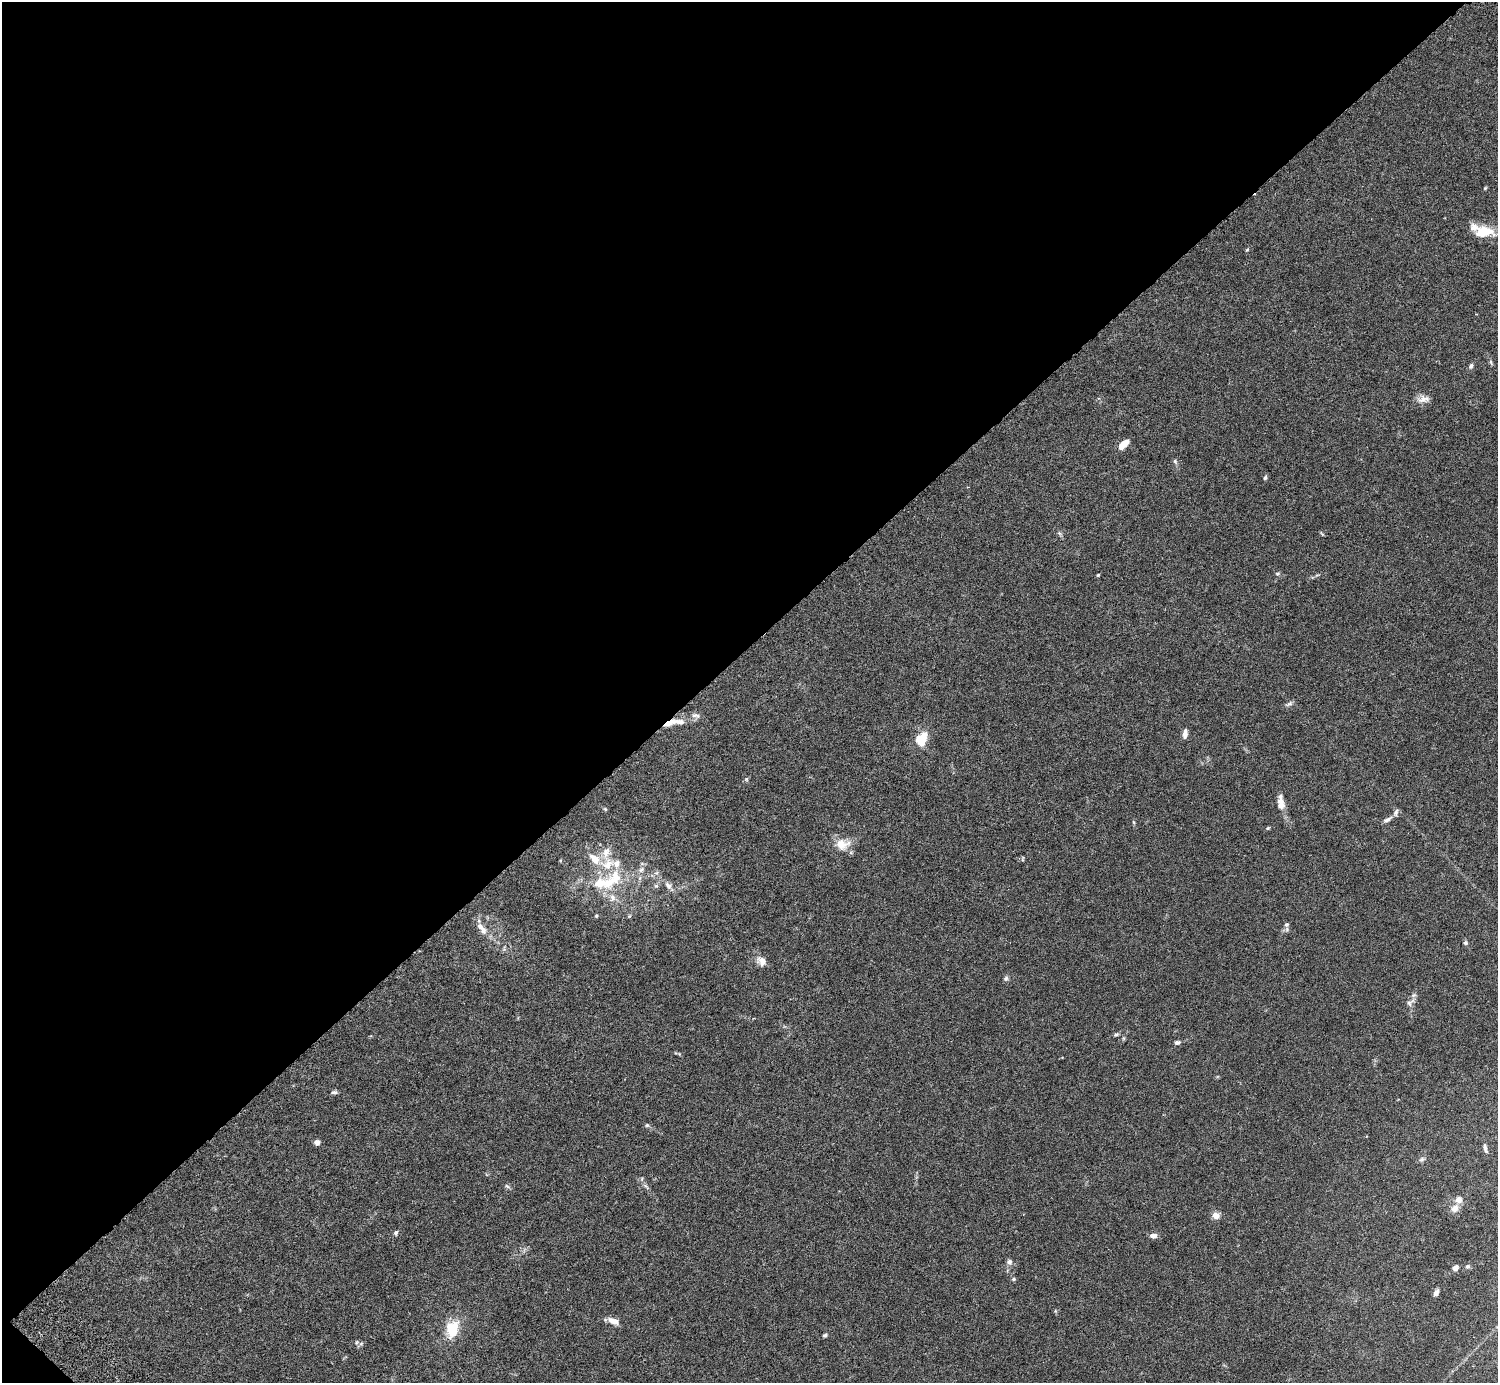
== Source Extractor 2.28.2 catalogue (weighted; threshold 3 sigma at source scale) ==
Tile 5 of 4 x 4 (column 1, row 2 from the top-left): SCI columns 45-1540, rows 2968-4348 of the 6074 x 6074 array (HDU 1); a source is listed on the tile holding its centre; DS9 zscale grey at full resolution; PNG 1500 x 1385 px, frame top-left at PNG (2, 2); no overlay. Shown black and unused: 47% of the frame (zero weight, under 3 of 6 exposures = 3% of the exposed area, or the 3 px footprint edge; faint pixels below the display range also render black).
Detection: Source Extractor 2.28.2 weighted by HDU 2 'WHT'; one run over the whole footprint, this tile lists its part. Background 0.0222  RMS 0.0021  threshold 0.00877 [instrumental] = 3 sigma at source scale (4.09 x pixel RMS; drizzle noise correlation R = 1.36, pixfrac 0.8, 0.05/0.05 arcsec/px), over >= 5 px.
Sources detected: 69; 11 inside a brighter listed object's ellipse — not listed separately; the other 58 listed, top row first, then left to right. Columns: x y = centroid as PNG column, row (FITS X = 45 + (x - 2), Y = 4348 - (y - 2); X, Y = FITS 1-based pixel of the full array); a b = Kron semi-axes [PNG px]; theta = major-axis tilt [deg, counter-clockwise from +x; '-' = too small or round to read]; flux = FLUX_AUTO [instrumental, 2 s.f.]
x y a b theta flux
1485 188 6 3 45 0.2
1489 231 18 11 -22 2.9
1247 250 5 4 - 0.21
1491 362 7 4 -88 0.3
1471 366 7 5 55 0.49
1423 399 17 9 10 1.4
1123 444 10 5 45 2.9
1175 461 8 5 -63 0.39
1265 478 6 4 72 0.33
1059 533 6 5 - 0.32
1322 534 8 3 -55 0.19
1277 574 7 5 0 0.33
1098 575 4 3 - 0.2
1289 704 12 5 24 0.51
673 722 29 7 9 3.5
1185 734 10 5 82 1.1
921 739 10 9 - 5.8
746 779 5 5 - 0.35
1281 804 20 9 -85 1.8
605 809 5 4 - 0.23
1387 819 13 5 26 0.71
1268 828 5 4 - 0.22
842 844 20 15 0 3
606 852 19 11 80 2.2
595 859 18 11 -41 2.8
641 870 9 7 56 0.82
656 873 6 4 17 0.38
612 880 38 17 45 8
668 885 12 7 -51 0.95
656 886 6 4 -18 0.27
596 916 4 4 - 0.22
1286 924 6 6 - 0.4
480 927 11 7 -45 1.1
1465 943 5 5 - 0.38
762 961 11 9 -33 1.7
1006 978 7 6 - 0.4
1410 1002 15 8 33 0.99
1116 1034 7 4 8 0.33
1177 1042 8 6 4 0.45
334 1092 8 5 5 0.42
647 1125 6 5 - 0.28
317 1142 6 6 - 0.76
1485 1148 12 4 -75 0.58
1422 1159 8 6 31 0.49
507 1186 7 4 -43 0.33
1455 1208 13 10 47 1.3
1216 1215 9 8 - 1.3
396 1233 6 5 - 0.42
1153 1236 8 6 4 0.95
1009 1262 7 7 - 0.65
1468 1266 7 5 29 0.37
1455 1268 6 5 - 1.1
1013 1279 6 4 1 0.33
1436 1293 8 6 59 0.68
614 1321 13 7 -21 1.6
452 1329 19 14 77 5.4
825 1335 5 4 - 0.37
361 1344 6 5 - 0.39
Overlapping masked pixels (flux is a lower limit): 1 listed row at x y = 673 722